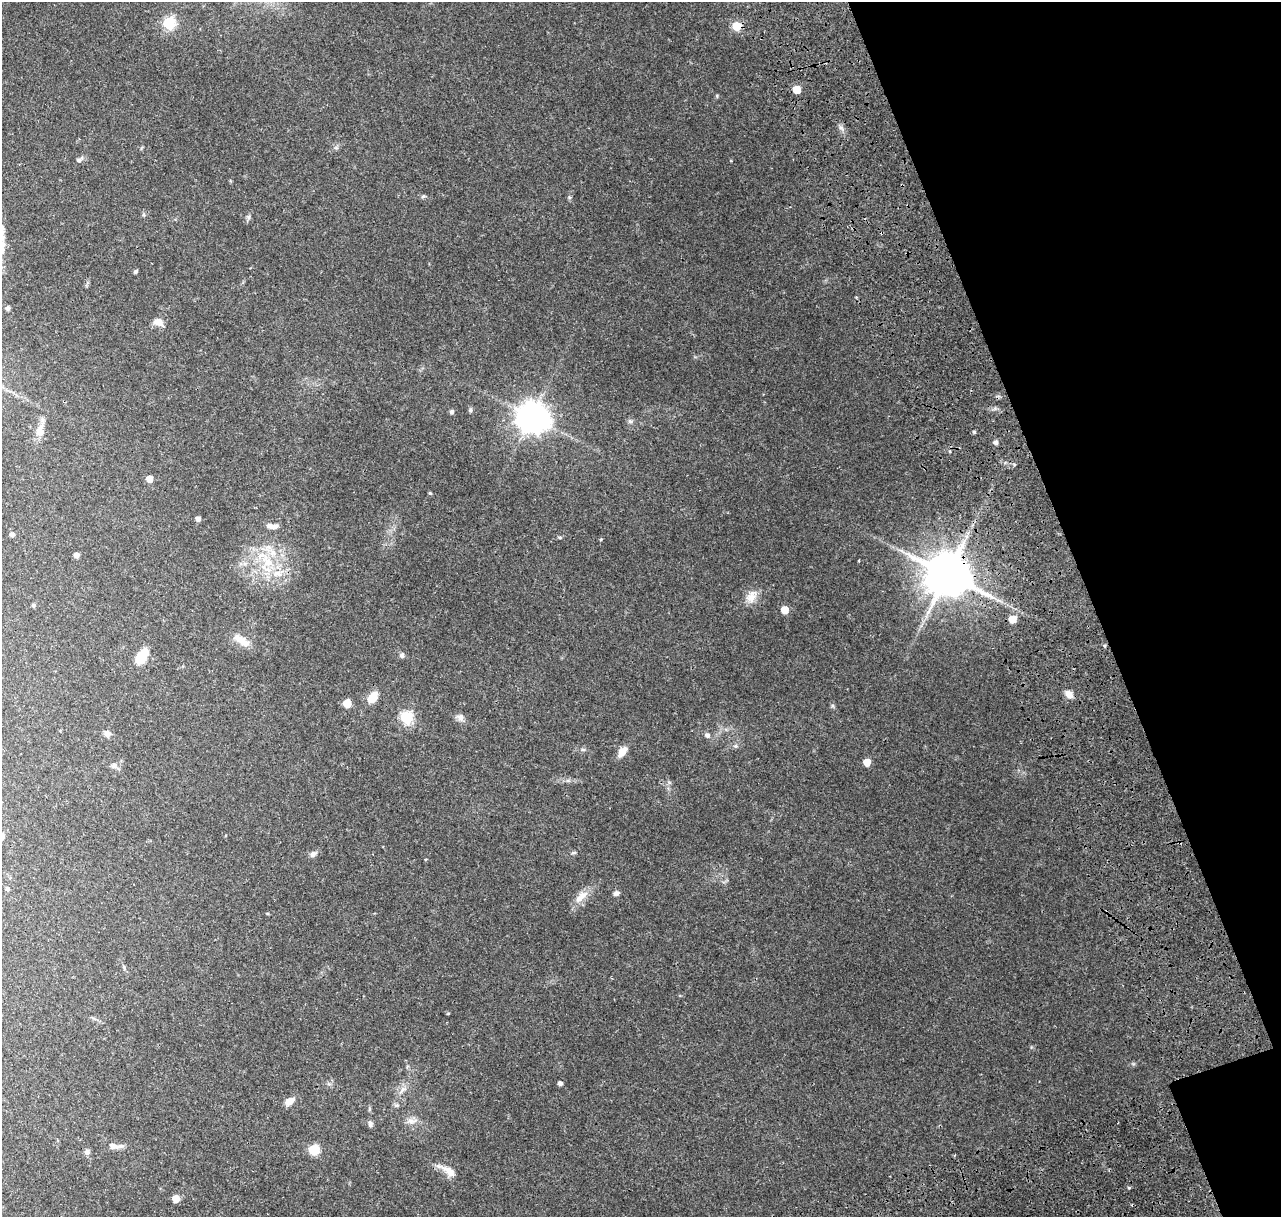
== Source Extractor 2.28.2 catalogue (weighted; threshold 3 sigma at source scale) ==
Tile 12 of 4 x 4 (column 4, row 3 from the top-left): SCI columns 4273-5551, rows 1695-2909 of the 5993 x 5867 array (HDU 1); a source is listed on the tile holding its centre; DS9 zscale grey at full resolution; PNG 1283 x 1219 px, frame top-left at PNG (2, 2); no overlay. Shown black and unused: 16% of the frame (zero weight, under 3 of 4 exposures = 25% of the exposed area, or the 3 px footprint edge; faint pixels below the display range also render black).
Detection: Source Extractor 2.28.2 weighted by HDU 2 'WHT'; one run over the whole footprint, this tile lists its part. Background 0.142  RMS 0.0044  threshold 0.0196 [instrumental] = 3 sigma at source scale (4.5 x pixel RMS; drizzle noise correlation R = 1.50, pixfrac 1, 0.0396/0.0396 arcsec/px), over >= 5 px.
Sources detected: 72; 1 cosmic-ray / hot-pixel residue — not listed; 4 inside a brighter listed object's ellipse — not listed separately; the other 67 listed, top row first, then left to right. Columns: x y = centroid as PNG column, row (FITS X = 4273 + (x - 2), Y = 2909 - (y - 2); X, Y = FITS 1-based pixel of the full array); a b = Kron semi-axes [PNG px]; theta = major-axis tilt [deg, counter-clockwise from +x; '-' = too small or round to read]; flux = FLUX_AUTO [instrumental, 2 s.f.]
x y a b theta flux
169 23 6 6 - 44
736 26 7 6 - 8.6
796 89 5 5 - 10
717 96 6 3 -73 0.43
80 159 11 6 34 1.2
423 196 7 4 19 0.65
144 215 6 4 -89 0.57
248 217 7 6 - 0.95
882 232 3 3 - 0.81
136 271 4 4 - 0.81
8 308 4 4 - 1.4
158 322 14 9 -18 3.2
470 410 7 5 78 0.76
452 412 5 4 - 1.2
532 417 10 9 - 670
630 421 7 6 - 0.93
40 431 18 11 81 4.2
974 432 5 4 - 0.5
996 442 5 5 - 1.3
149 479 5 5 - 4.1
430 493 5 4 - 0.49
198 518 4 4 - 1.9
270 526 12 7 -27 2.1
12 534 5 5 - 1.4
560 538 6 4 -1 0.51
601 539 5 3 - 0.35
76 555 5 5 - 1.7
268 562 20 14 -41 12
947 574 14 12 -3 1700
751 597 19 13 60 4.9
33 605 5 5 - 0.74
785 610 5 5 - 6.1
1012 619 5 5 - 7.5
241 640 25 9 -33 5.2
402 655 6 5 - 1.3
141 657 13 8 61 15
1069 694 10 7 -40 3.3
373 697 13 8 54 6.6
347 703 6 6 - 6.3
406 717 6 6 - 47
460 717 11 9 -46 2
107 734 8 7 - 2.3
707 735 7 6 - 1.5
735 746 7 5 -19 0.93
583 749 6 4 -1 0.65
622 752 12 10 82 3.2
867 762 5 5 - 5.7
114 765 9 9 - 1.8
574 853 7 3 8 0.63
313 854 10 7 37 1.6
426 859 3 2 - 0.44
7 889 5 4 - 0.91
616 893 6 5 - 1.6
581 897 24 9 43 5.3
124 967 6 4 -72 0.59
560 1083 4 4 - 1.7
402 1090 15 5 52 2.2
289 1101 14 8 35 3.1
396 1105 7 5 18 0.88
412 1121 17 7 3 2.6
370 1124 9 6 -82 1.3
114 1146 18 7 -5 3.3
314 1150 6 6 - 27
87 1152 6 6 - 1.7
449 1171 22 10 -39 4.8
1129 1188 5 3 - 0.46
176 1199 6 6 - 4.6
Overlapping masked pixels (flux is a lower limit): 3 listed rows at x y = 736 26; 882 232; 947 574
Unlisted compact peaks at least as high as the median listed source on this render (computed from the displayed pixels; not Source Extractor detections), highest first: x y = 841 128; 569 197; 832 706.